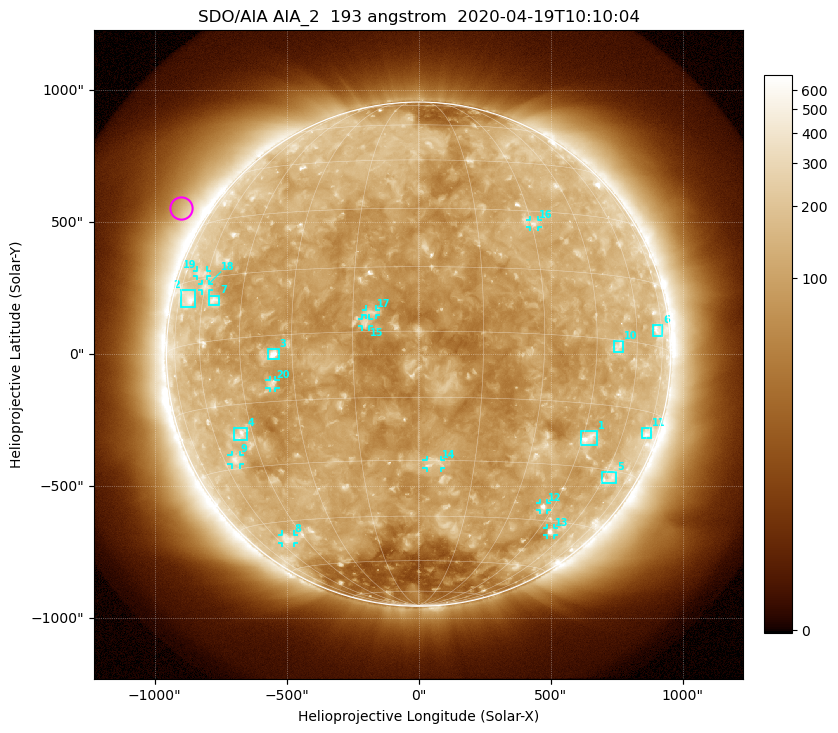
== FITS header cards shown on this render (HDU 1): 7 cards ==
TELESCOP= 'SDO/AIA'
INSTRUME= 'AIA_2'
WAVELNTH=                  193
WAVEUNIT= 'angstrom'
DATE-OBS= '2020-04-19T10:10:04.84'
CTYPE1  = 'HPLN-TAN'
CTYPE2  = 'HPLT-TAN'

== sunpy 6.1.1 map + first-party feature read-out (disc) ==
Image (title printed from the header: SDO/AIA AIA_2  193 angstrom  2020-04-19T10:10:04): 1024 x 1024 px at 2.4 arcsec/px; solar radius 955 arcsec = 398 px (full disc in frame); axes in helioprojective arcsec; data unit not stated in the header (colour bar unlabelled)
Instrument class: DISC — disc imager (sunpy class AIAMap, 193 A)
Bright regions (active regions / flare kernels): reference = the median radial profile (limb darkening/brightening removed); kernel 9 px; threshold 5 sigma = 152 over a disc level ~108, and >= 1.15x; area >= 12 px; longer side >= 10 px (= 24 arcsec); searched inside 0.97 R_sun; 26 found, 20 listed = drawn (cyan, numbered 1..; 11 of them under ~33 arcsec drawn as corner ticks so the feature stays visible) (cap 20 boxes per figure: the strongest are kept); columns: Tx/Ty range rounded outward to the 5 arcsec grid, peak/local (2 s.f.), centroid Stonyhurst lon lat
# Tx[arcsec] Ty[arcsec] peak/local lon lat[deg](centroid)
1 615..675 -345..-290 5.5 +47 -23
2 -900..-845 180..245 3.5 -68 +11
3 -570..-530 -20..20 9 -35 -4
4 -700..-650 -330..-280 3.8 -49 -22
5 690..750 -490..-445 2.7 +63 -32
6 885..925 65..110 3.1 +72 +4
7 -795..-755 185..220 3.4 -55 +9
8 -515..-470 -715..-685 2.8 -54 -50
9 -710..-675 -420..-380 3.2 -55 -28
10 740..775 10..50 3.1 +52 -1
11 845..880 -320..-280 2.7 +74 -20
12 460..485 -590..-565 3.9 +41 -41
13 485..510 -685..-660 3.6 +51 -48
14 30..85 -430..-400 3.3 +4 -31
15 -215..-190 105..135 4.6 -12 +2
16 420..450 480..510 3.4 +31 +27
17 -200..-160 145..170 4.1 -11 +4
18 -820..-795 240..270 2.5 -60 +13
19 -840..-800 295..320 2.2 -63 +16
20 -565..-540 -130..-95 3.5 -36 -11
Off-limb structures (1.02-1.3 R_sun): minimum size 162 px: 6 found; the strongest spans PA ~35..75 deg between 1.02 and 1.3 R_sun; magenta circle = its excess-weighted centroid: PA ~60 deg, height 1.1 R_sun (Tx ~-900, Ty ~555 arcsec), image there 1.7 x the reference